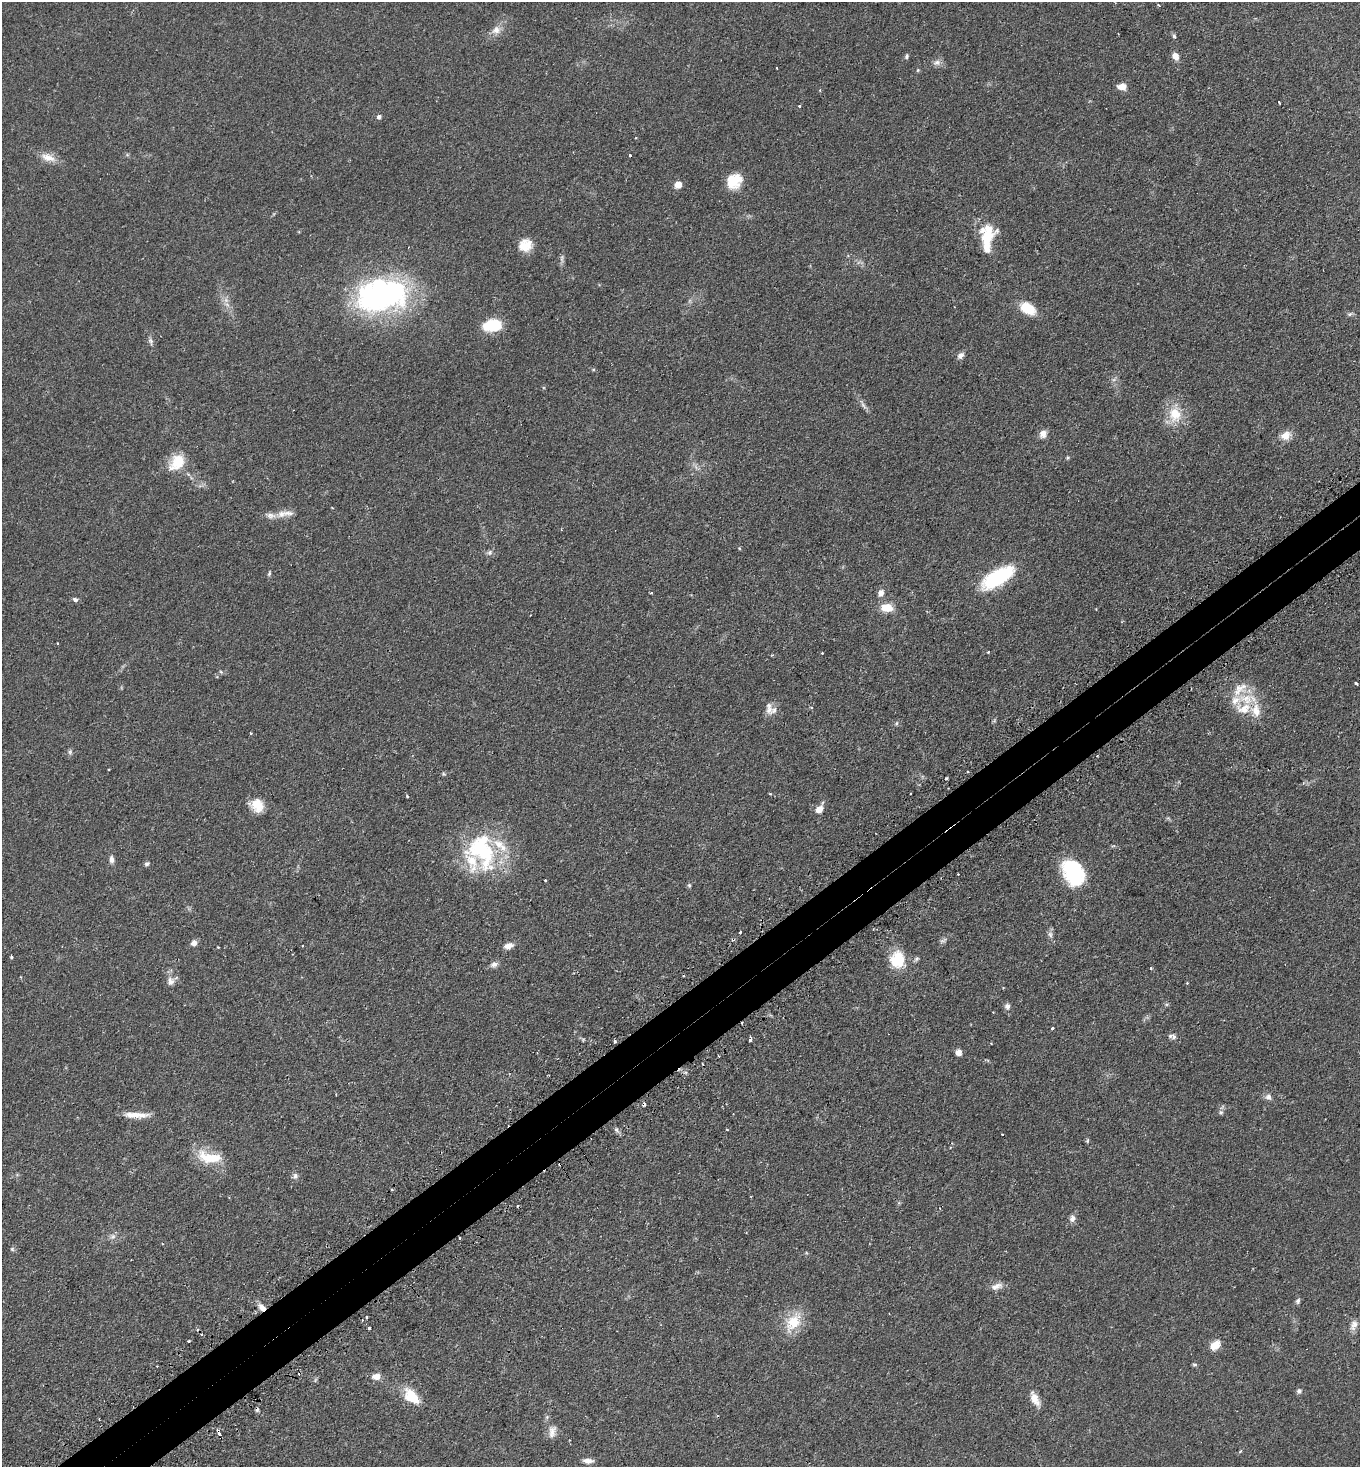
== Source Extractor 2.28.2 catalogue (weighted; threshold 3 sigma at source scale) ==
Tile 7 of 4 x 4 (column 3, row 2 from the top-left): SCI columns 2906-4263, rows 2980-4444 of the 5949 x 5957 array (HDU 1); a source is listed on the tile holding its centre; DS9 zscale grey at full resolution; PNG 1362 x 1469 px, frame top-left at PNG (2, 2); no overlay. Shown black and unused: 4% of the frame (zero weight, under 2 of 3 exposures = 4% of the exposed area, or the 3 px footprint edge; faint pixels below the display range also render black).
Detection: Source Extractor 2.28.2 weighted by HDU 2 'WHT'; one run over the whole footprint, this tile lists its part. Background 0.0978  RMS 0.0055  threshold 0.0249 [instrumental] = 3 sigma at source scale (4.5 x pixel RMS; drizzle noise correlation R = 1.50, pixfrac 1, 0.05/0.05 arcsec/px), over >= 5 px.
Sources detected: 136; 12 cosmic-ray / hot-pixel residue — not listed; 10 inside a brighter listed object's ellipse — not listed separately; the other 114 listed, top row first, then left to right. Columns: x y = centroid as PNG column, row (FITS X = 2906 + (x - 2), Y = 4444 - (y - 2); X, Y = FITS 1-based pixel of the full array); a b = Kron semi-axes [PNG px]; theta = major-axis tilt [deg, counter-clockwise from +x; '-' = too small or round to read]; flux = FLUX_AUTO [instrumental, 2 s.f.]
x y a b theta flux
1159 5 4 3 - 0.72
496 30 13 10 29 4.3
1174 36 4 4 - 1.9
907 56 7 5 63 1.1
1175 56 8 6 -57 4.2
937 62 12 8 18 2.5
918 70 5 4 - 0.58
1122 87 11 8 0 3.8
820 91 4 3 - 0.49
1279 102 4 2 - 0.68
799 106 3 3 - 0.6
379 117 5 4 - 1.8
630 155 3 3 - 0.95
48 157 22 10 -19 6
734 181 15 13 37 14
678 184 7 6 - 5.2
987 237 28 13 84 22
525 245 15 13 32 8.4
562 258 13 4 90 1.6
382 295 60 36 7 130
226 300 7 5 -46 1.8
1028 308 15 10 -33 14
1350 314 7 5 25 1
492 325 21 13 8 16
151 341 10 5 -83 1.5
961 355 9 7 46 2.3
863 405 17 4 -57 2.2
1175 414 25 18 -88 13
1043 434 10 9 - 3.2
1286 435 14 11 30 5.3
1067 458 5 4 - 0.63
177 462 24 16 47 13
281 514 16 10 12 5
739 548 3 3 - 0.68
489 552 8 6 54 1.5
269 574 7 4 64 0.8
997 578 36 14 30 41
651 593 3 3 - 0.56
881 593 9 6 72 2.9
75 600 4 4 - 2.8
887 608 12 8 -5 9.3
57 643 3 2 - 0.43
988 652 4 3 - 0.5
221 672 5 4 - 0.7
1355 683 3 3 - 1
1247 699 33 14 -3 14
769 710 14 9 82 3.6
896 723 6 4 61 0.85
251 733 3 2 - 0.71
70 752 7 5 48 1.1
968 772 3 2 - 0.52
946 779 3 3 - 1.3
911 794 3 2 - 0.75
407 796 3 3 - 1
257 805 16 14 -46 8.5
819 809 10 7 54 5.1
482 851 53 34 -65 56
112 859 8 6 -84 2.3
147 864 6 5 - 1.1
1073 873 29 19 -61 39
545 880 3 3 - 1.1
689 885 6 5 - 0.86
740 932 3 3 - 0.86
1050 934 9 6 -74 1.8
943 940 11 5 27 1.5
194 943 7 6 - 2.6
302 946 2 2 - 0.47
508 946 11 7 19 3.7
11 957 3 3 - 0.91
916 959 7 6 - 1.1
897 960 19 17 89 17
494 964 11 7 16 2.3
1151 968 4 3 - 0.39
171 981 12 11 - 3.3
1187 983 4 4 - 0.37
1007 1006 9 7 -72 1.9
1052 1028 3 3 - 0.97
1174 1037 7 6 - 1.3
750 1039 4 3 - 1.7
615 1041 3 3 - 0.8
958 1052 6 6 - 3.3
719 1056 3 2 - 0.42
1268 1097 9 8 - 2.2
1221 1112 6 6 - 1.2
136 1115 32 7 -2 7
616 1130 7 5 -46 1.3
727 1130 3 3 - 0.5
1002 1134 3 2 - 0.38
1087 1141 5 5 - 0.73
210 1157 33 13 -11 16
295 1176 9 7 83 1.7
392 1190 3 2 - 0.8
1072 1218 10 8 69 2.4
113 1236 8 8 - 2.1
460 1238 3 2 - 0.48
12 1249 6 5 - 0.87
996 1286 17 8 17 3.7
1298 1301 7 6 - 1.3
262 1307 10 7 -45 3.4
366 1317 3 3 - 0.63
793 1323 28 18 51 14
1354 1325 16 8 67 3.6
369 1328 3 3 - 1
1215 1345 11 8 37 7.1
1194 1364 7 3 0 0.68
376 1376 11 7 6 3.8
315 1380 6 4 71 0.74
1299 1391 6 6 - 1.3
412 1396 22 13 -46 13
1035 1399 20 9 -63 5.3
552 1431 18 9 78 3.9
219 1433 7 3 -63 2.6
1240 1451 4 3 - 0.69
588 1461 12 6 -3 2.9
Overlapping masked pixels (flux is a lower limit): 2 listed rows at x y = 262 1307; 219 1433